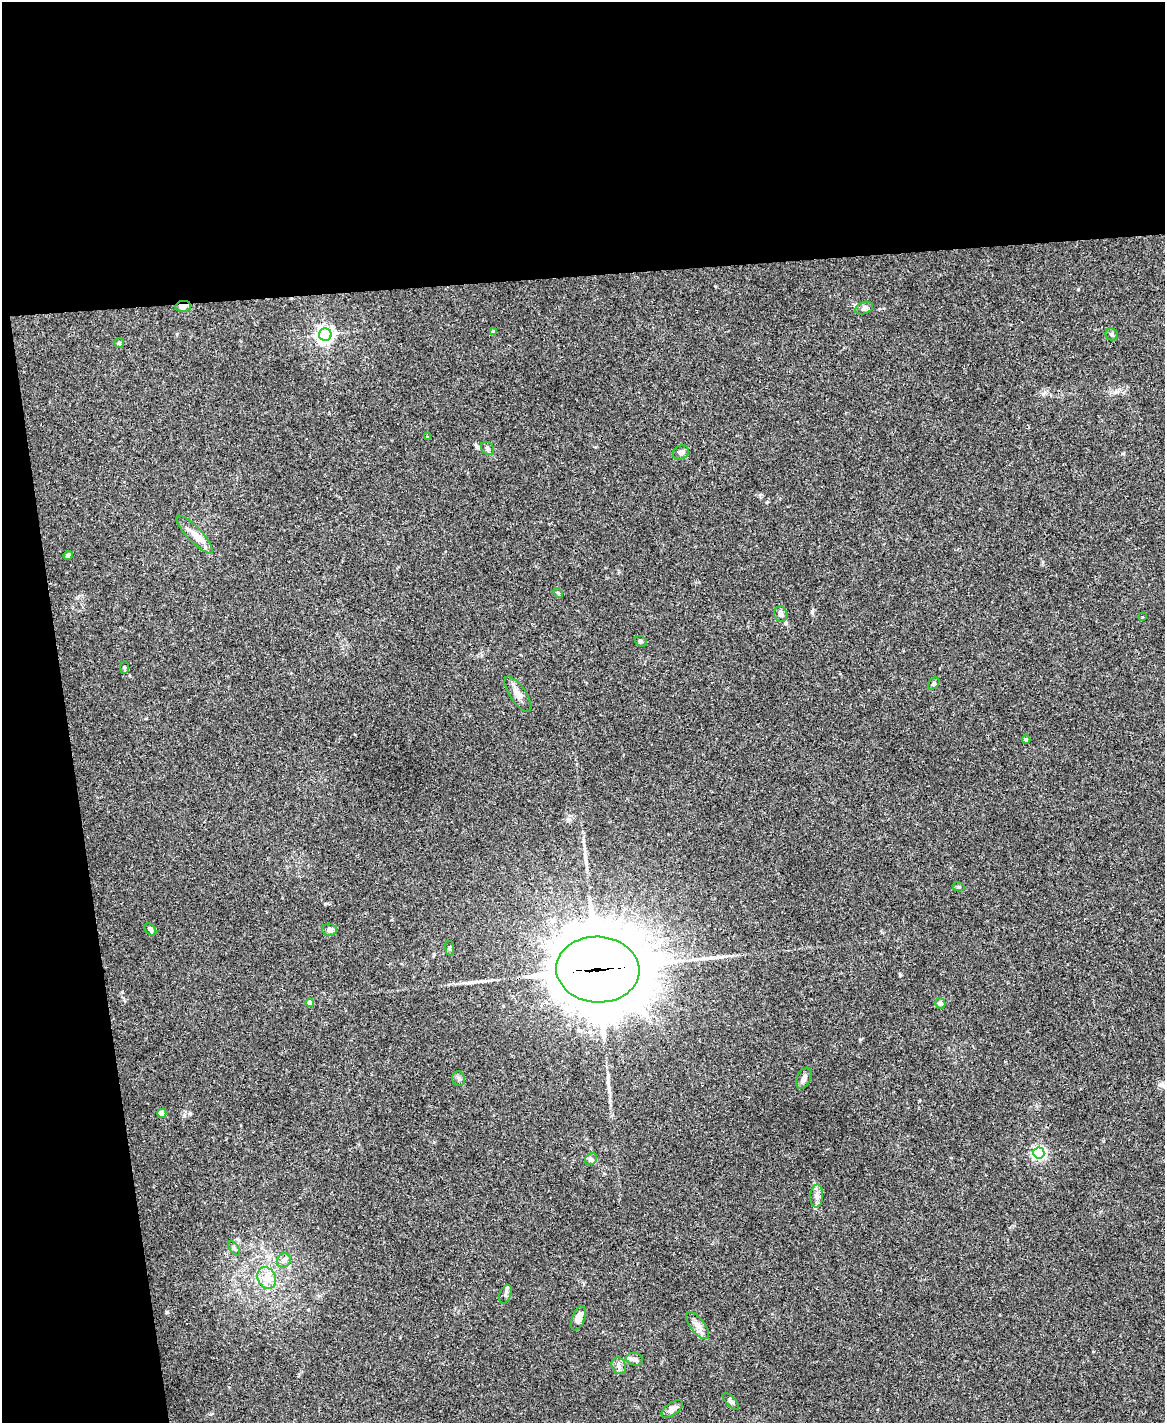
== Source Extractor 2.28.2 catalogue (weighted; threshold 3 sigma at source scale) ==
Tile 1 of 4 x 3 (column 1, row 1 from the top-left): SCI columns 4-1166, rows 3081-4501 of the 4656 x 4633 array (HDU 1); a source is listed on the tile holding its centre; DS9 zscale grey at full resolution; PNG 1167 x 1425 px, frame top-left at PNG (2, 2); each listed source drawn as its Kron ellipse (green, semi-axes under 4 px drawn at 4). Shown black and unused: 25% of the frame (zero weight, under 3 of 4 exposures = <1% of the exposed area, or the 3 px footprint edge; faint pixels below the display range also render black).
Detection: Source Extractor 2.28.2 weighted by HDU 2 'WHT'; one run over the whole footprint, this tile lists its part. Background 0.0537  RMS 0.0046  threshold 0.0206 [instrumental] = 3 sigma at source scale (4.5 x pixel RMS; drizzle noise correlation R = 1.50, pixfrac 1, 0.05/0.05 arcsec/px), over >= 5 px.
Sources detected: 45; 1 long thin detection or spike segment (spike, bleed or trail) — neither listed nor drawn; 2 inside a brighter listed object's ellipse — not listed separately; the other 42 listed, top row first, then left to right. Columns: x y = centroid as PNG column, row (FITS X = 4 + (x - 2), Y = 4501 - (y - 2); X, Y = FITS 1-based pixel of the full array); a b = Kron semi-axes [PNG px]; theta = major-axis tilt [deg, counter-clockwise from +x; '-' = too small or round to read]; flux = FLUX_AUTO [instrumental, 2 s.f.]
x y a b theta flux
183 306 8 5 10 2.9
864 308 9 6 21 1.3
493 332 4 4 - 1.6
1112 334 6 6 - 1
325 335 6 6 - 170
119 343 5 5 - 0.58
427 437 3 2 - 0.53
487 448 7 5 -46 1.1
681 452 8 6 31 1.9
195 534 25 7 -46 4.6
68 555 5 4 - 1.3
558 593 5 4 - 0.54
781 614 8 6 -78 1.9
1142 617 3 2 - 0.63
641 641 6 5 - 0.68
124 668 6 3 90 0.5
934 684 7 5 50 0.89
518 694 20 8 -56 3.4
1026 740 4 4 - 1.1
959 887 6 4 -12 0.56
150 930 7 5 -49 1.1
329 930 7 6 - 1.8
450 948 8 4 -82 0.57
598 970 41 33 -4 6000
310 1003 4 4 - 3.8
940 1003 5 5 - 1.7
459 1078 7 6 - 1.1
804 1078 11 7 64 2.1
162 1113 4 4 - 7.2
1039 1153 5 5 - 82
591 1159 6 5 - 0.97
817 1196 11 6 85 2.2
234 1248 8 4 -55 0.87
284 1260 7 6 - 1.7
267 1278 11 9 -62 4.2
505 1294 10 5 69 1.1
578 1318 13 6 68 3.3
698 1326 16 7 -53 2.9
635 1359 8 6 -13 1.5
619 1366 8 7 - 1.8
731 1401 11 5 -46 1
672 1409 12 6 35 2.4
Overlapping masked pixels (flux is a lower limit): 2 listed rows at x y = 183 306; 598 970
Unlisted compact peaks at least as high as the median listed source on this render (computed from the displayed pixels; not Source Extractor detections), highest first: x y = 167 1312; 812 612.